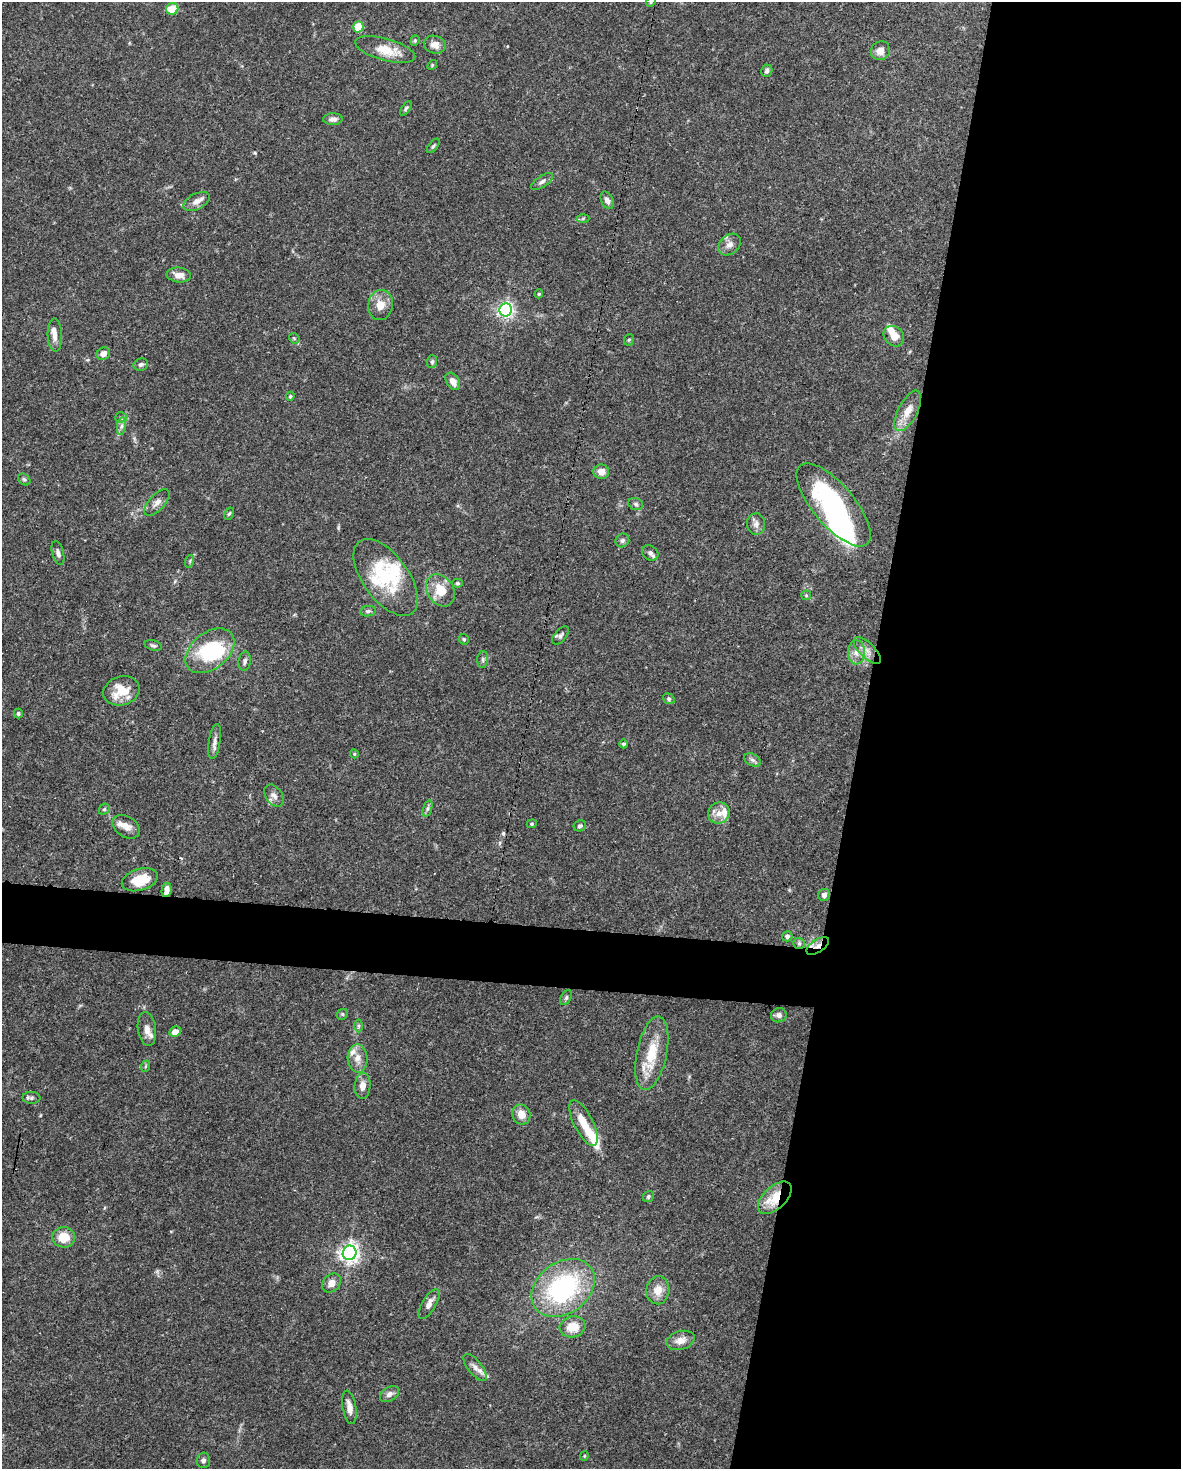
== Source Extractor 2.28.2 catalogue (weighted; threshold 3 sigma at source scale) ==
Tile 8 of 4 x 3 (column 4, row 2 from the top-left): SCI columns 3538-4716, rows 1692-3158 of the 4717 x 4738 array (HDU 1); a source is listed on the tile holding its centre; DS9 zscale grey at full resolution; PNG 1183 x 1471 px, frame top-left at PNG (2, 2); each listed source drawn as its Kron ellipse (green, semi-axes under 4 px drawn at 4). Shown black and unused: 30% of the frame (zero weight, under 3 of 5 exposures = <1% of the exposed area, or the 3 px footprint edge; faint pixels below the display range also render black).
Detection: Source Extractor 2.28.2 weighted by HDU 2 'WHT'; one run over the whole footprint, this tile lists its part. Background 0.0443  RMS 0.0016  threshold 0.00739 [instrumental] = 3 sigma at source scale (4.5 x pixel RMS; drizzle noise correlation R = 1.50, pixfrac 1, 0.05/0.05 arcsec/px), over >= 5 px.
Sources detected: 121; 5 inside a brighter object's white glare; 1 cosmic-ray / hot-pixel residue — neither listed nor drawn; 10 inside a brighter listed object's ellipse — not listed separately; the other 105 listed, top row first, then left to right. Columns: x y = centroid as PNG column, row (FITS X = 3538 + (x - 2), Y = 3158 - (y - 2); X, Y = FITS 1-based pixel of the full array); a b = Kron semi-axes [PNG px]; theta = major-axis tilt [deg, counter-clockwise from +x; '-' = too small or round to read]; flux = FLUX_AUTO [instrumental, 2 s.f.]
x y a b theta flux
651 2 5 4 - 0.19
172 9 6 5 - 3.3
358 27 5 5 - 5.9
415 41 5 4 - 0.23
435 45 11 9 -16 1.3
385 50 31 11 -15 3.5
880 51 10 9 - 1.3
432 65 5 4 - 0.19
767 71 6 5 - 0.43
406 109 8 4 55 0.31
333 119 10 6 2 0.67
433 146 9 4 51 0.26
542 181 13 5 34 0.6
607 200 9 6 -62 0.8
196 202 14 8 27 1.1
583 218 6 4 3 0.24
730 244 13 9 41 1.1
179 275 12 7 -6 1.4
539 294 4 4 - 0.17
380 305 15 12 81 2.1
506 310 6 6 - 51
55 335 17 7 -88 1.2
894 336 11 9 -44 1.6
294 338 6 4 -45 0.24
629 340 6 4 67 0.23
103 354 7 6 - 1.1
432 362 6 5 - 0.33
141 365 7 6 - 0.55
453 381 9 6 -56 1.1
290 396 5 3 - 0.22
908 411 22 9 63 2.1
121 417 6 5 - 0.29
121 426 9 4 81 0.51
601 472 8 7 - 1.3
24 479 7 5 -42 0.29
157 502 16 8 47 1.1
636 504 8 5 -16 0.36
834 505 51 20 -49 25
229 513 6 4 60 0.23
756 524 11 9 -87 0.86
622 540 7 6 - 0.43
58 553 12 5 -76 0.73
650 553 9 7 -35 0.57
190 561 6 4 72 0.24
386 577 44 23 -54 11
458 583 5 4 - 0.24
440 590 17 13 -58 3.3
806 595 5 4 - 0.19
368 611 8 5 9 0.36
560 635 11 6 50 0.49
464 639 5 5 - 0.25
153 645 9 5 -17 0.35
210 651 28 18 39 11
867 651 17 7 -44 1.4
856 652 12 8 -89 1.3
483 659 9 5 85 0.41
245 661 10 6 82 0.52
121 691 18 14 17 3.8
669 699 6 5 - 0.28
18 713 5 4 - 0.29
215 741 18 6 81 0.85
624 744 4 4 - 0.34
354 754 4 4 - 0.19
752 760 9 6 -27 0.5
274 796 12 8 -55 0.83
104 809 6 5 - 0.26
427 809 8 4 71 0.36
719 813 11 10 - 1.5
532 824 5 4 - 0.18
580 826 6 5 - 0.37
126 827 15 10 -34 1.5
140 880 18 10 16 4.2
167 890 7 5 80 1
824 895 6 6 - 0.71
787 936 5 5 - 0.55
799 943 6 5 - 0.37
818 946 13 6 34 1.1
566 997 8 5 64 0.32
342 1014 6 5 - 0.25
779 1015 8 7 - 0.66
358 1026 6 4 90 0.26
147 1029 17 9 -82 1.3
175 1032 6 5 - 1.1
652 1053 37 15 78 5.5
357 1058 14 10 -87 1.5
146 1066 6 3 70 0.2
363 1086 13 8 86 1.3
32 1098 9 6 -1 0.43
521 1114 10 9 - 1.7
583 1123 25 9 -63 3.1
648 1197 6 5 - 0.3
775 1198 20 11 43 4.6
64 1237 11 10 - 2.9
350 1253 7 6 - 88
331 1283 10 8 46 1.2
563 1288 34 25 37 23
658 1290 14 11 83 2.1
429 1304 17 7 59 1.3
572 1327 13 10 13 2.8
681 1340 14 9 17 1.5
475 1367 16 7 -51 1
389 1394 10 7 32 0.74
349 1407 17 7 -80 1.3
584 1456 4 4 - 0.17
203 1460 8 7 - 0.49
Overlapping masked pixels (flux is a lower limit): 3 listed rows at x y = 167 890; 818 946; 775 1198
Isophote crosses this tile's border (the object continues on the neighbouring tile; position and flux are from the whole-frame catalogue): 1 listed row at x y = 651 2